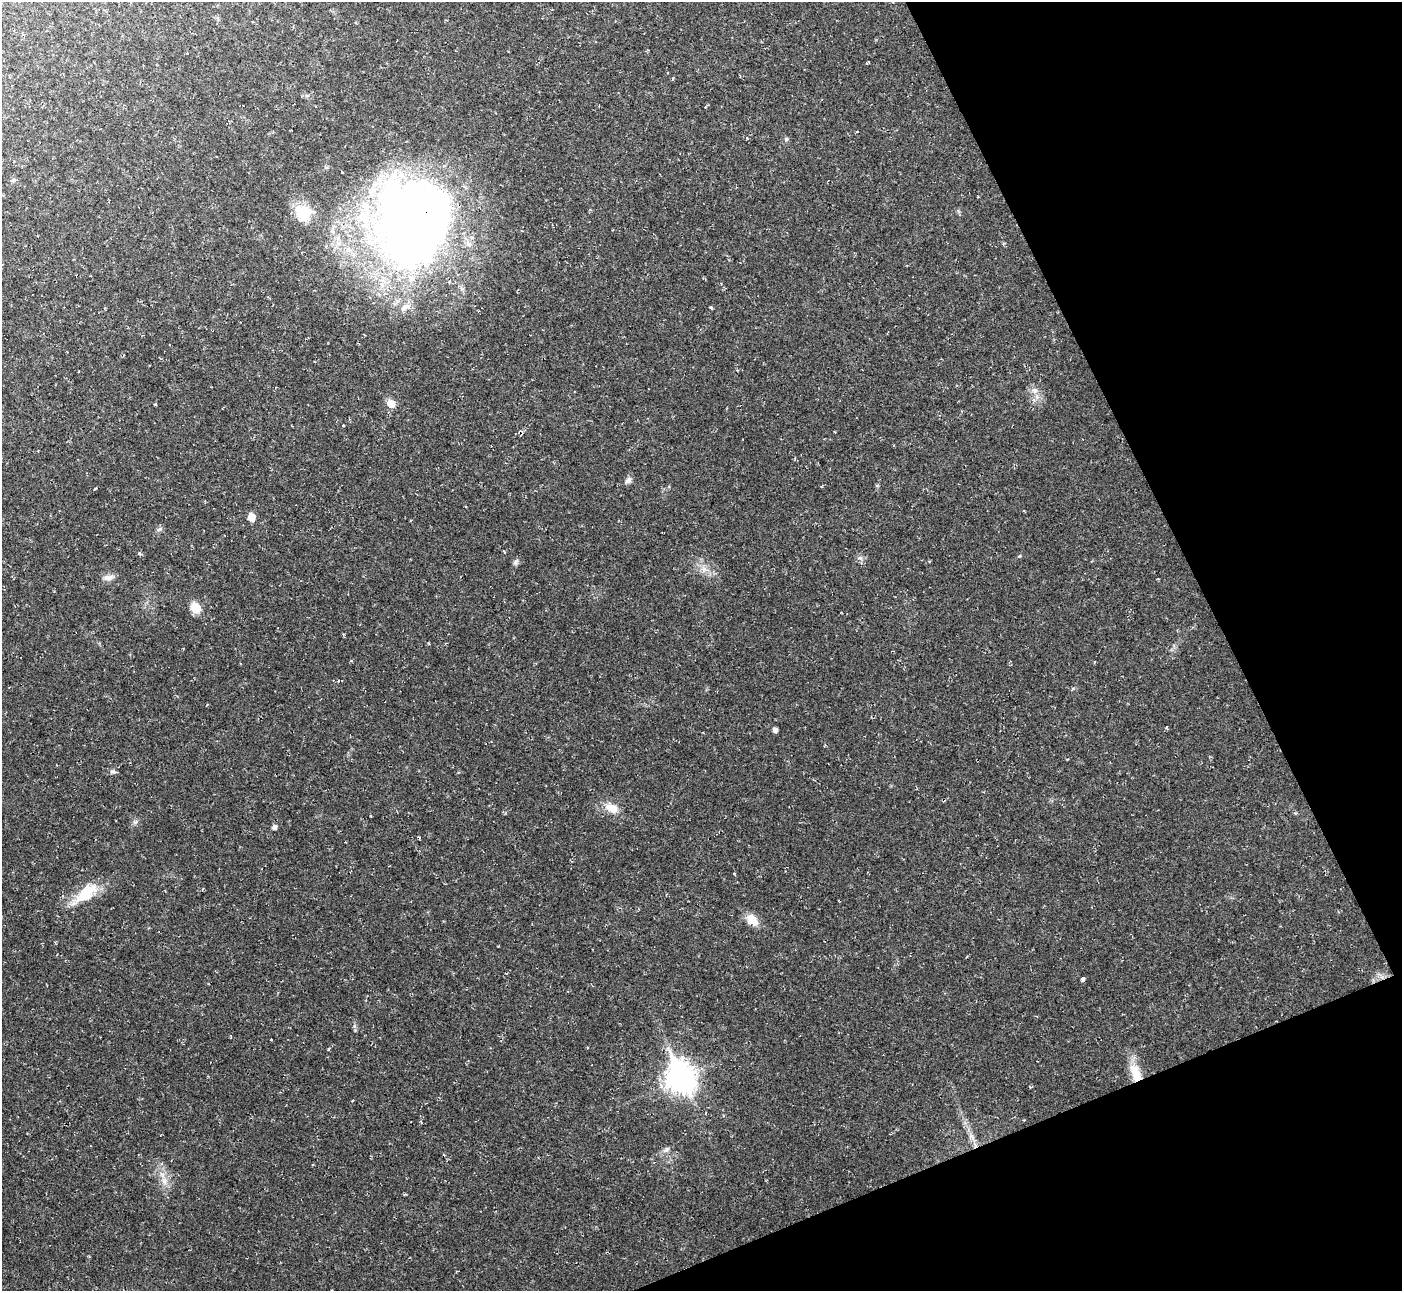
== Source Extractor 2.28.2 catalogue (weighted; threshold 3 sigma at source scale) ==
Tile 12 of 4 x 4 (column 4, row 3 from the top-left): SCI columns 4203-5602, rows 1440-2728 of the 5602 x 5589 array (HDU 1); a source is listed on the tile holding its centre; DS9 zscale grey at full resolution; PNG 1404 x 1293 px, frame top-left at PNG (2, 2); no overlay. Shown black and unused: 20% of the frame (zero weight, under 2 of 3 exposures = <1% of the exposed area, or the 3 px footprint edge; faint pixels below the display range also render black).
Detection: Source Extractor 2.28.2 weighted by HDU 2 'WHT'; one run over the whole footprint, this tile lists its part. Background 0.0237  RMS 0.0063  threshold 0.0283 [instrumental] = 3 sigma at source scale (4.5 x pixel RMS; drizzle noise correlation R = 1.50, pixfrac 1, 0.05/0.05 arcsec/px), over >= 5 px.
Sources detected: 30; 2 inside a brighter listed object's ellipse — not listed separately; the other 28 listed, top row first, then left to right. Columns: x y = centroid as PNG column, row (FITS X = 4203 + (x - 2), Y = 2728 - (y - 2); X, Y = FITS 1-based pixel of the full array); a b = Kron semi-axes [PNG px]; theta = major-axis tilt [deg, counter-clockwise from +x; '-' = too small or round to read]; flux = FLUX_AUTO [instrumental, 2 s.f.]
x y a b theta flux
668 73 3 2 - 0.37
786 139 6 5 - 1
14 180 7 5 27 1.2
303 213 23 19 -52 16
413 223 97 79 88 520
79 371 2 2 - 0.46
1035 391 8 7 - 3
391 404 6 6 - 9.7
628 480 10 7 46 2.3
251 517 5 5 - 9.1
159 529 8 4 36 1.3
860 558 7 6 - 1.7
516 562 9 6 56 1.6
108 577 15 7 8 3.3
196 608 9 8 - 12
775 730 4 4 - 2.4
113 771 8 4 -9 1.3
612 808 17 11 -28 7.7
274 827 5 5 - 2.1
86 893 33 16 41 20
752 920 16 10 -48 8
1083 978 4 3 - 1.7
271 1040 3 2 - 0.63
1136 1074 25 11 -69 13
681 1078 12 10 -69 650
971 1137 11 5 -51 2.7
667 1149 9 5 27 1.7
162 1175 7 4 -71 2.1
Overlapping masked pixels (flux is a lower limit): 2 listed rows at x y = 413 223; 1136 1074
Unlisted compact peaks at least as high as the median listed source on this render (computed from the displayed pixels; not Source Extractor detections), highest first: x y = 328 1049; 135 822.